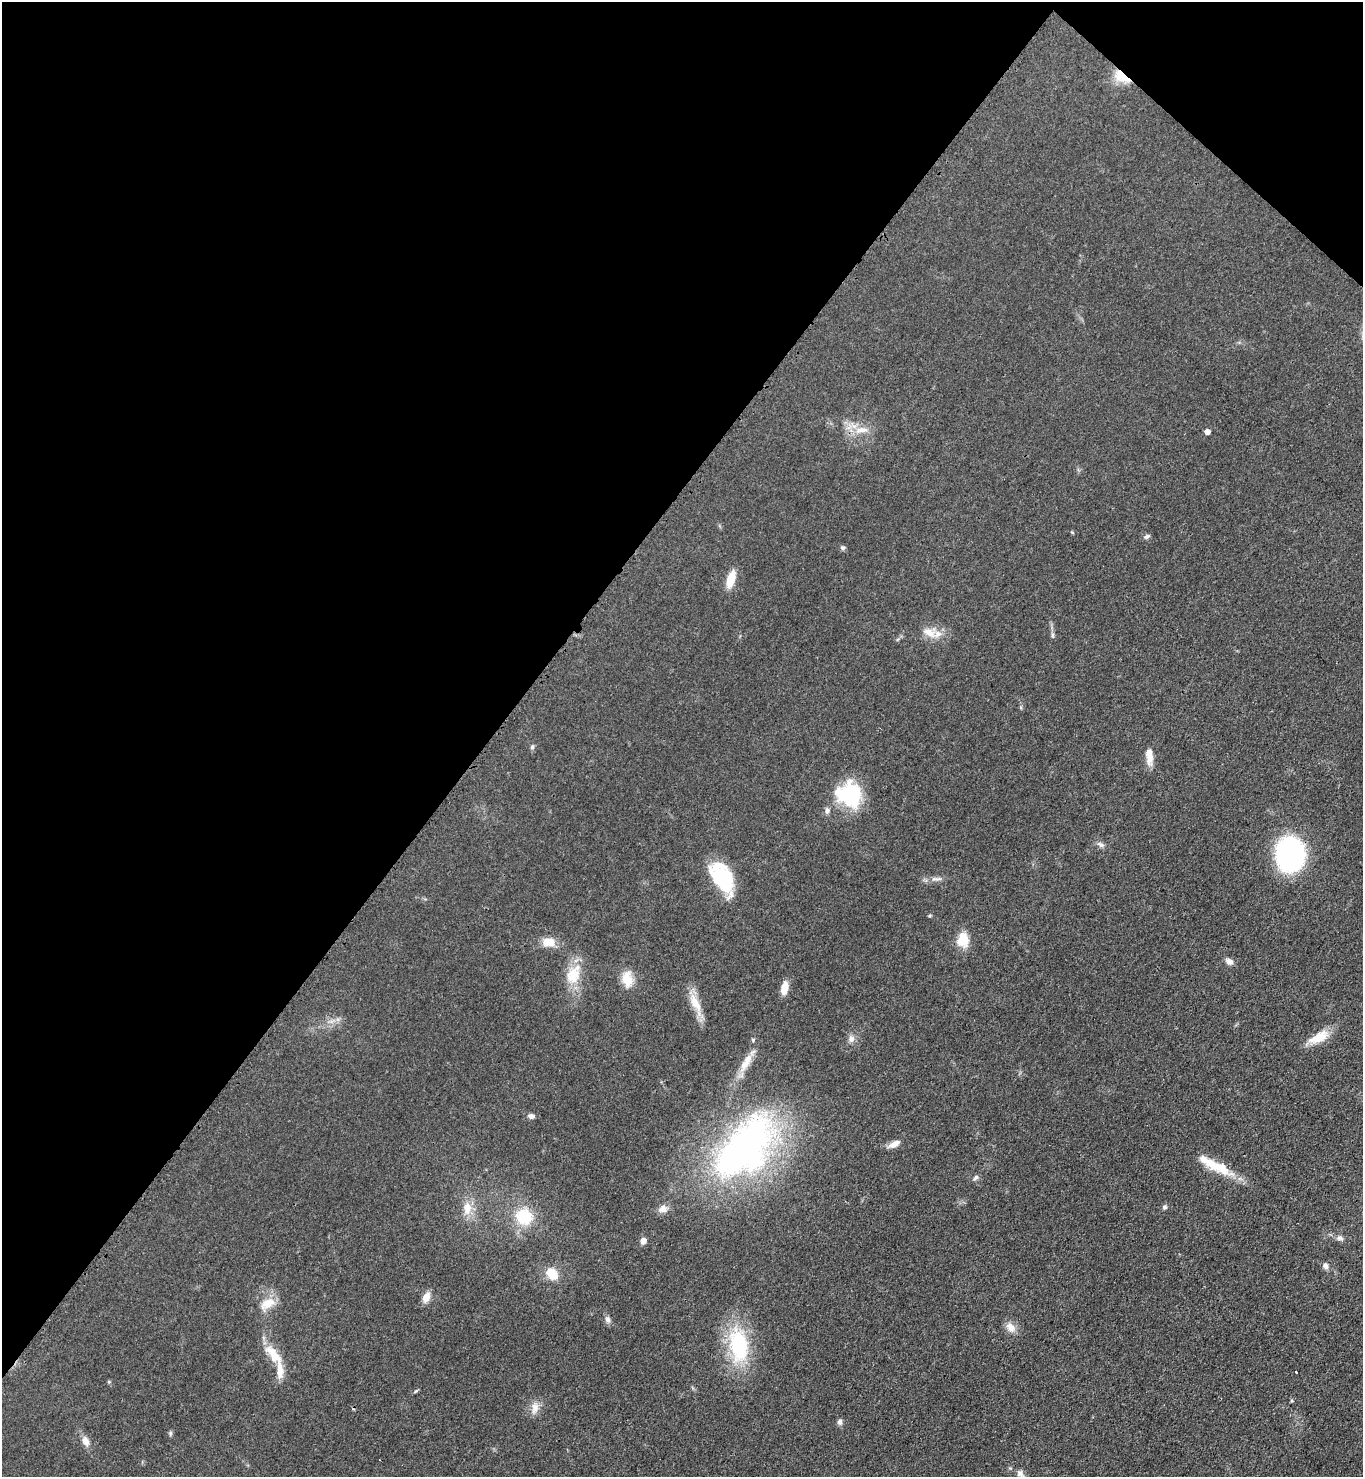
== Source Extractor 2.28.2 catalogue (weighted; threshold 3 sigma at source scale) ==
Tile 2 of 4 x 4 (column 2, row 1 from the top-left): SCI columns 1734-3094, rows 4491-5965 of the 6048 x 6031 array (HDU 1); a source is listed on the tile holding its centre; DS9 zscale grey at full resolution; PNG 1365 x 1479 px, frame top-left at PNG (2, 2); no overlay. Shown black and unused: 38% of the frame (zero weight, under 3 of 4 exposures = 7% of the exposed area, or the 3 px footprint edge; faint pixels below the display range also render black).
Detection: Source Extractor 2.28.2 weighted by HDU 2 'WHT'; one run over the whole footprint, this tile lists its part. Background 0.0644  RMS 0.0073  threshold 0.0327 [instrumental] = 3 sigma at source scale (4.5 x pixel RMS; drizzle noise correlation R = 1.50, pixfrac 1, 0.05/0.05 arcsec/px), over >= 5 px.
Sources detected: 55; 2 cosmic-ray / hot-pixel residue — not listed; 2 inside a brighter listed object's ellipse — not listed separately; the other 51 listed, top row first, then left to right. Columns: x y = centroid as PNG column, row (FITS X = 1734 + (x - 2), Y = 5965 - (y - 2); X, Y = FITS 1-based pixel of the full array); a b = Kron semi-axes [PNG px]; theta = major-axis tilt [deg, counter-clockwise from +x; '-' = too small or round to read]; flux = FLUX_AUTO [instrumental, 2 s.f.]
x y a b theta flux
1121 77 23 12 -32 14
862 430 21 8 3 8.8
1207 432 4 4 - 4.6
1147 536 9 5 32 1.7
843 548 6 6 - 1.4
731 579 18 8 73 13
929 632 21 13 -16 11
1052 635 7 4 90 1.3
532 747 7 5 87 1.4
1149 757 21 8 -88 7.8
850 795 27 24 -33 54
827 811 9 6 -90 2.4
1100 844 11 6 -27 2.6
1290 854 36 29 -87 100
722 878 36 20 -61 48
935 879 11 4 -4 2.5
963 940 19 14 -89 12
548 942 14 9 -3 11
1229 961 9 7 -33 3.7
573 975 28 17 67 19
627 979 22 13 -81 12
784 988 13 7 78 10
695 1003 32 11 -63 12
1319 1037 29 12 27 14
851 1038 10 8 -79 3.5
745 1064 23 10 58 11
531 1116 8 6 -4 2.8
894 1144 17 7 26 5.1
745 1148 101 55 51 260
1218 1167 41 13 -23 21
976 1178 8 5 50 1.7
1164 1207 7 6 - 1.6
467 1208 18 11 87 10
663 1209 11 9 10 5.1
524 1217 20 19 - 27
1340 1238 10 6 -8 2.3
643 1241 7 6 - 4.4
1326 1266 8 6 -68 2.7
552 1274 17 13 -46 11
426 1297 12 8 66 6.6
267 1304 22 12 32 11
607 1319 8 7 - 2.7
1011 1327 14 10 -49 6.2
738 1345 47 25 -81 57
274 1355 34 13 -51 16
416 1391 7 3 37 0.88
535 1408 17 9 78 6
840 1422 7 6 - 2.2
170 1433 7 5 83 1.2
86 1441 15 8 -68 4.8
1020 1474 11 8 -52 3.1
Overlapping masked pixels (flux is a lower limit): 2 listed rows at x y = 1121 77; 1290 854